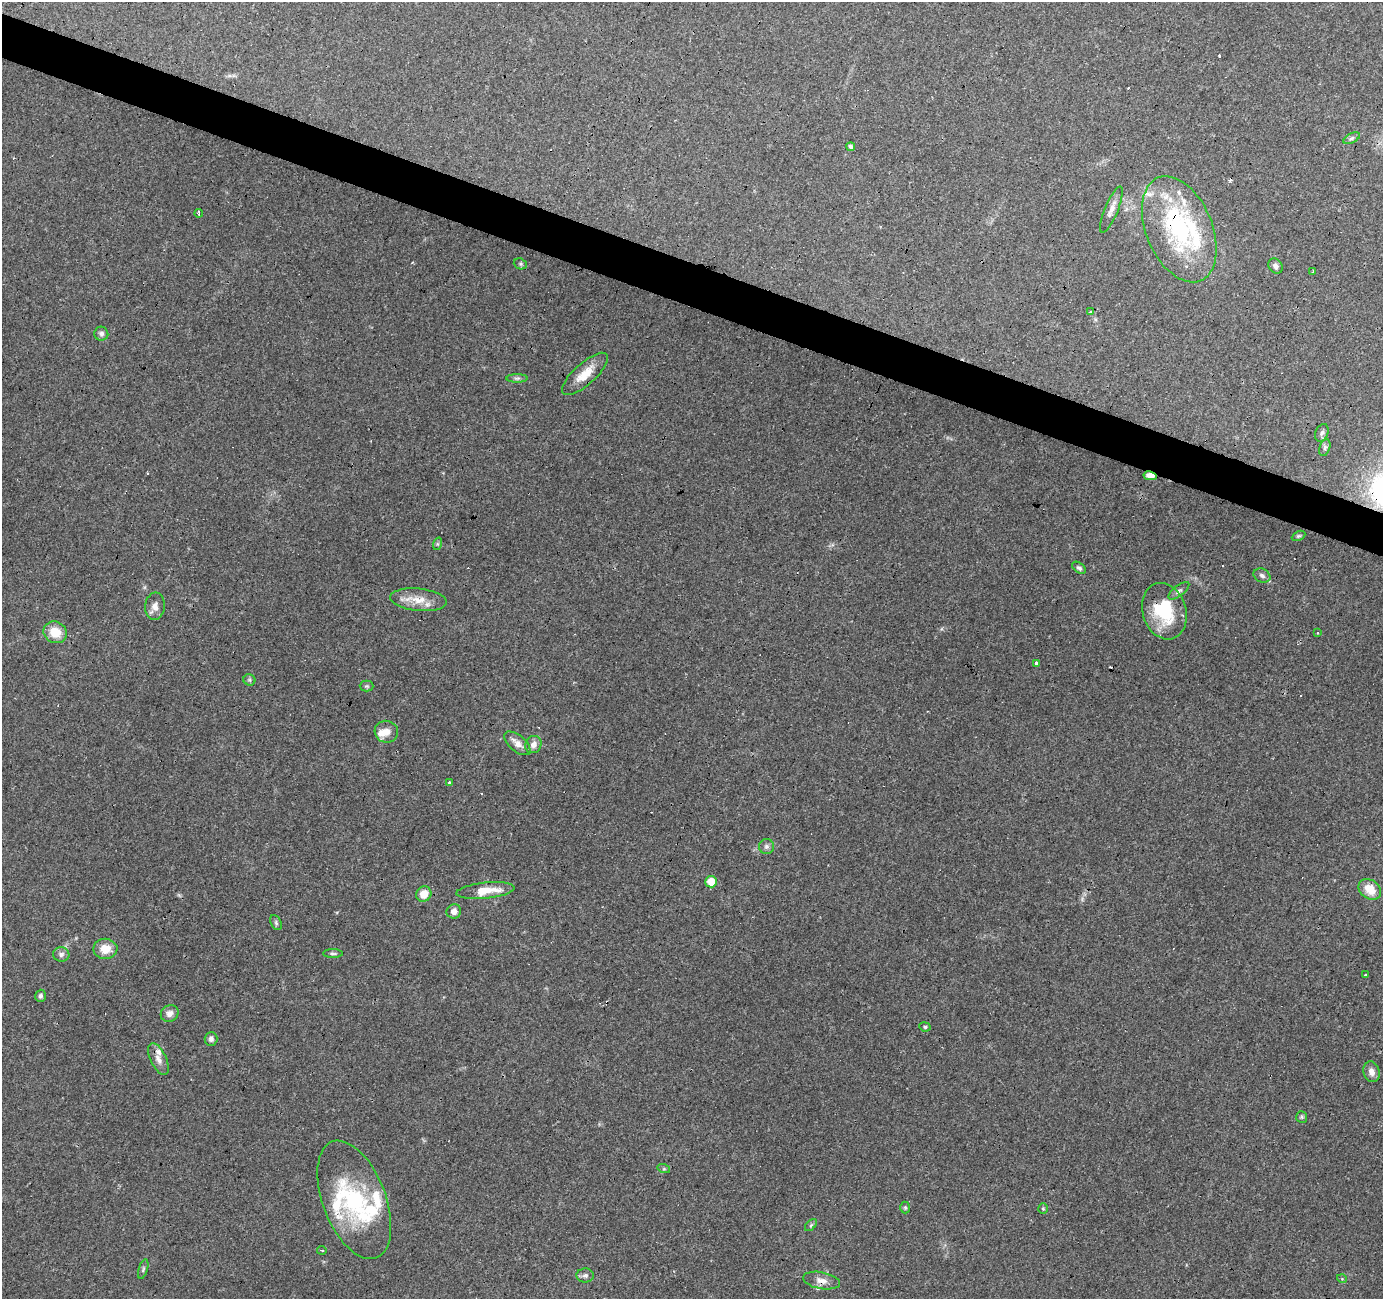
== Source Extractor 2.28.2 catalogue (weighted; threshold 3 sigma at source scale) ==
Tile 11 of 4 x 4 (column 3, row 3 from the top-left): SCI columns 2769-4149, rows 1570-2866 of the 5531 x 5667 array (HDU 1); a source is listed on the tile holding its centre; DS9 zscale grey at full resolution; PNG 1385 x 1301 px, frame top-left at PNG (2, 2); each listed source drawn as its Kron ellipse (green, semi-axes under 4 px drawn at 4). Shown black and unused: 3% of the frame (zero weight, under 3 of 4 exposures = <1% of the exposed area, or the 3 px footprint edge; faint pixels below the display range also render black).
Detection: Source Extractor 2.28.2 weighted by HDU 2 'WHT'; one run over the whole footprint, this tile lists its part. Background 0.109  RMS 0.006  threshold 0.0272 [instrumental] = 3 sigma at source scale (4.5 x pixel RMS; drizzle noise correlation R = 1.50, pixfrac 1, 0.0396/0.0396 arcsec/px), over >= 5 px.
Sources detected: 81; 7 cosmic-ray / hot-pixel residue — neither listed nor drawn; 14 inside a brighter listed object's ellipse — not listed separately; the other 60 listed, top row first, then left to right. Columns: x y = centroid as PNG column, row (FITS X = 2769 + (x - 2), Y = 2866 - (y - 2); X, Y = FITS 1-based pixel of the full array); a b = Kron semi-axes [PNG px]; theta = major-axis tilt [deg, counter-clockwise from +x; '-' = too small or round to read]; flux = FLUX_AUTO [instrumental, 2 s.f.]
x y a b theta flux
1352 138 9 5 27 1.4
851 147 4 4 - 1.9
1111 210 24 6 67 4.5
199 213 4 2 - 1.1
1179 229 56 33 -67 79
520 264 7 5 -21 1.1
1275 266 8 6 -52 2.1
1313 271 3 3 - 0.72
1090 312 3 3 - 0.68
101 334 7 7 - 1.9
585 374 29 11 42 11
517 378 10 4 0 1.4
1322 433 9 6 68 1.8
1325 448 8 5 71 1.6
1150 476 7 4 -9 4.1
1299 536 7 4 26 0.9
437 544 6 4 71 0.87
1079 568 8 5 -37 1.3
1262 576 9 6 -26 2
1179 591 12 5 38 1.8
418 600 28 11 -6 10
155 606 14 10 85 4.1
1164 611 29 21 -73 30
55 632 12 10 -28 11
1318 633 3 3 - 1.2
1036 663 3 3 - 3
249 680 6 5 - 1
367 686 7 5 0 1.1
386 732 12 11 - 4.6
517 743 16 8 -40 4.4
533 745 9 8 - 3.4
450 783 3 3 - 5.6
766 847 7 7 - 1.9
711 882 6 5 - 9.3
1370 889 12 9 -35 9.6
485 891 29 8 6 13
424 894 8 7 - 8.8
454 911 7 7 - 3.4
276 923 8 5 -64 1.2
105 949 12 10 -1 8.6
61 954 8 7 - 2.2
333 954 10 4 0 1.1
1366 975 3 3 - 1.4
40 996 6 5 - 1.4
170 1013 9 8 - 3.7
925 1027 6 4 -11 1
211 1039 7 6 - 1.8
158 1059 17 8 -64 4.4
1371 1072 10 8 -73 3.4
1302 1117 6 5 - 0.95
664 1169 6 4 -18 0.87
354 1200 62 31 -69 64
905 1208 6 5 - 0.9
1043 1208 5 4 - 0.81
811 1225 7 4 46 0.95
322 1250 4 2 - 0.71
143 1269 10 4 73 1.2
585 1275 8 7 - 2
1342 1279 5 3 - 0.5
821 1281 18 8 -10 4.8
Overlapping masked pixels (flux is a lower limit): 4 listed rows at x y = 1179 229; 1150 476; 1164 611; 821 1281